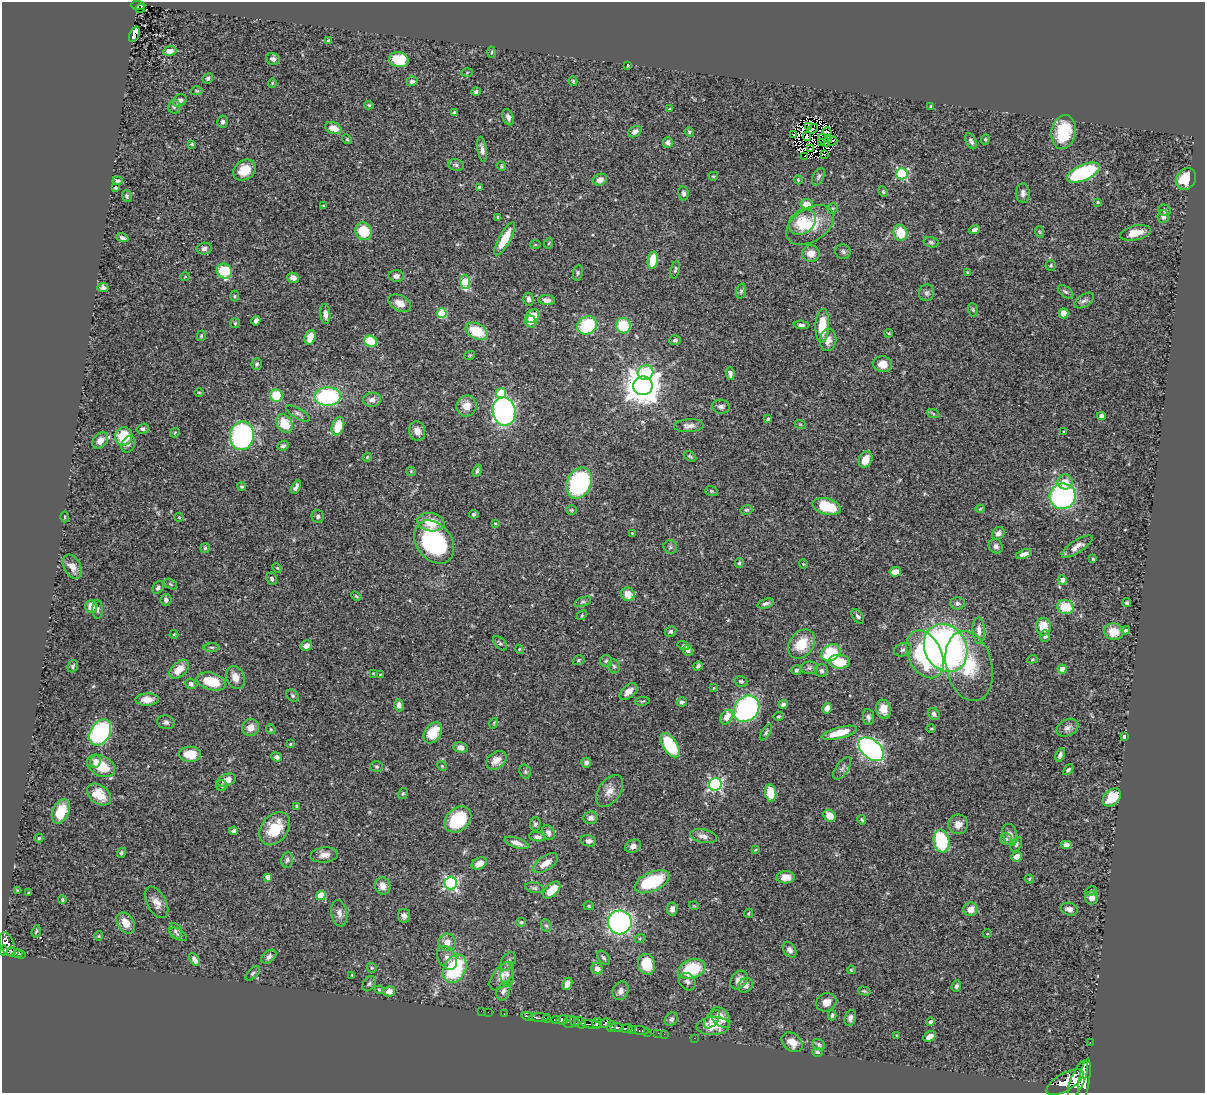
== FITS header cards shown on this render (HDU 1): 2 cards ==
NAXIS1  =                 1203
NAXIS2  =                 1091

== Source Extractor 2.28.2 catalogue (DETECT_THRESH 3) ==
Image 1203 x 1091 px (HDU 1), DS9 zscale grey, 1 PNG px = 1 image px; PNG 1207 x 1095 px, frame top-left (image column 1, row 1091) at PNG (2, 2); each listed source drawn as its Kron ellipse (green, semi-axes under 4 px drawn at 4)
Background 0.608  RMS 0.022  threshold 0.0656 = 3 sigma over >= 5 px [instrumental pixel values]
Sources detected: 431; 4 with non-positive FLUX_AUTO (blend fragments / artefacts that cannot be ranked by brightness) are neither listed nor drawn; the other 427 listed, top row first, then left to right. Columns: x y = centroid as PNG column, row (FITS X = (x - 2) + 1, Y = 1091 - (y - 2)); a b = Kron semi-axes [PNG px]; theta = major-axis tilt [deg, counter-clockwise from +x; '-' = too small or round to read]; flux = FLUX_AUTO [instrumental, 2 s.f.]
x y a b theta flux
138 5 7 4 -2 90
140 8 5 2 - 31
134 34 8 4 67 30
328 40 4 3 - 1.5
170 51 7 4 11 8.7
492 52 5 3 - 1.8
273 59 7 6 - 4.8
399 60 10 7 -12 51
628 66 3 2 - 1.3
467 72 5 3 - 1.5
208 78 5 5 - 2.8
412 81 5 4 - 3.7
573 81 5 3 - 2.5
272 83 5 3 - 1.1
197 91 6 4 -1 1.7
476 91 5 4 - 3
180 100 7 5 35 7.3
369 105 5 4 - 1.8
174 106 7 6 - 3.7
931 106 4 3 - 1.6
670 109 3 3 - 1.4
454 112 3 3 - 1.9
508 117 8 5 -70 5.9
222 122 6 5 - 3.9
808 126 3 2 - 2
333 128 8 5 -19 15
813 129 6 2 36 0.4
635 132 7 5 31 7.1
689 132 5 4 - 2
827 132 4 2 - 1.5
1063 132 17 12 80 62
793 134 2 2 - 0.6
807 136 4 3 - 1.2
347 139 5 4 - 1.9
828 139 2 2 - 0.8
985 139 5 4 - 1.9
824 140 7 3 -57 2.2
832 141 5 2 - 2.6
971 141 8 5 -65 4.7
668 143 5 5 - 5.6
821 143 2 2 - 0.65
192 144 4 3 - 1.8
482 149 13 4 -81 6.1
810 149 3 2 - 1.1
824 154 3 2 - 0.81
805 156 3 2 - 2.7
456 165 8 5 -17 3.7
501 166 5 4 - 1.7
244 170 12 9 36 26
1083 173 18 7 23 180
902 174 5 5 - 140
713 176 5 3 - 1.8
818 177 9 5 61 3.4
1186 179 11 9 54 41
600 180 7 5 26 9.2
798 180 5 3 - 1.6
117 181 5 3 - 3.2
115 188 4 3 - 1.8
479 188 4 3 - 4.4
883 192 6 4 -64 1.8
683 193 7 5 -81 3.9
1023 193 10 6 -87 5.9
127 196 6 4 -73 3.3
1098 202 3 3 - 1.7
807 204 6 5 - 19
323 206 3 3 - 1.3
832 208 5 5 - 2.1
1165 210 6 5 - 3.9
1163 216 6 6 - 7.1
498 217 3 3 - 1.9
802 222 14 11 40 45
810 225 26 16 33 46
974 230 5 4 - 4.8
364 231 9 8 - 49
1040 232 6 3 -70 1.7
900 233 8 7 - 33
1135 233 15 7 12 20
122 238 6 3 -20 4.1
505 239 18 6 61 40
931 242 7 5 -15 3.2
549 243 6 3 70 1.7
535 244 5 3 - 1.4
204 249 7 6 - 5.4
843 252 8 7 - 3.8
811 253 9 8 - 14
653 260 9 5 80 36
1051 265 5 5 - 1.7
675 270 9 3 76 2.2
224 271 8 7 - 60
967 272 3 2 - 1.2
578 273 8 5 80 2.8
396 276 7 6 - 5.9
185 277 5 3 - 1.3
293 278 6 5 - 7
465 282 7 5 -87 55
103 287 5 4 - 3.7
741 291 7 4 74 3
1065 292 9 5 -36 3.2
927 293 8 7 - 4.3
235 296 5 3 - 1.6
528 299 6 5 - 4
547 300 8 5 -7 6.5
1084 301 11 6 32 5.7
400 303 12 7 -28 13
973 310 7 5 -72 2.4
442 313 5 5 - 65
1063 313 5 5 - 13
325 314 10 5 -84 6.8
533 316 7 6 - 33
256 321 5 4 - 5
531 321 6 5 - 8.5
235 323 5 5 - 1.8
587 325 10 8 30 77
801 325 8 4 -4 3.8
623 326 8 7 - 51
822 326 17 7 87 37
477 331 12 7 -27 46
889 333 4 3 - 1.5
201 336 5 4 - 1.6
310 337 7 5 72 21
675 340 6 5 - 3.7
828 340 11 8 82 10
370 341 6 5 - 54
470 355 5 3 - 1.6
257 364 6 5 - 2.6
882 364 9 8 - 14
645 372 8 7 - 57
730 373 6 4 -83 6.6
643 386 10 9 - 3400
199 392 5 3 - 1.4
501 393 5 5 - 61
276 396 6 6 - 49
328 397 13 9 4 170
372 400 9 7 7 7.9
467 406 10 10 - 16
721 407 9 7 -7 5.1
504 411 14 11 -81 450
933 413 6 4 -21 2.2
298 414 13 5 -30 4.9
1101 416 4 4 - 7.5
768 419 4 4 - 2.1
285 424 10 7 -55 34
800 424 6 3 -18 1.6
338 426 9 6 73 31
689 426 15 6 3 7.8
143 429 6 5 - 3.7
417 431 10 8 -74 9.7
1064 432 3 3 - 1.6
175 433 5 3 - 1.3
124 436 9 8 - 47
242 436 14 12 79 330
100 440 9 6 49 11
128 444 9 6 62 4.1
283 446 6 4 22 3.6
690 456 7 4 -31 2
367 457 4 4 - 1.5
865 460 8 6 62 18
411 471 5 4 - 1.5
477 471 6 4 69 2.9
1065 482 8 7 - 15
579 483 16 12 65 180
242 486 4 4 - 2.1
296 487 7 4 61 5.2
711 491 6 5 - 2.6
1063 496 13 12 - 270
827 506 14 8 -14 55
980 509 4 4 - 1.4
571 510 5 5 - 2.1
746 510 6 4 14 2.2
474 514 4 4 - 3.2
318 516 6 6 - 3.4
65 517 5 3 - 1.4
179 517 5 3 - 1.1
431 522 14 9 -9 30
495 523 3 2 - 1.3
632 533 3 3 - 1.3
998 533 7 5 46 7.5
434 542 24 17 -52 170
996 546 7 6 - 5.3
1077 546 18 6 33 9.8
670 547 7 6 - 3.2
205 548 5 5 - 2
1024 554 8 4 19 6.6
1093 559 4 3 - 1.6
739 563 5 4 - 2.2
803 564 5 3 - 1.3
72 567 13 8 -61 15
277 568 5 4 - 1.5
895 572 6 4 8 16
272 579 6 5 - 3.5
1062 580 5 4 - 7.3
170 584 7 4 -28 2.5
158 587 7 5 56 3.5
628 594 7 6 - 16
356 596 5 3 - 1.7
166 600 6 5 - 5.1
583 602 9 4 20 3.4
766 603 8 4 17 4.2
957 603 7 6 - 4.6
1127 603 4 4 - 2.6
91 606 6 6 - 15
1065 607 8 7 - 39
98 609 9 5 90 3.5
582 615 5 4 - 1.6
858 616 8 5 -51 3.6
1043 627 9 7 -88 22
1126 630 4 4 - 3.1
671 631 6 5 - 3.1
979 631 13 6 -87 8.3
1114 632 9 8 - 23
174 634 4 4 - 1.6
1045 636 6 5 - 3.5
500 643 8 5 -46 3.2
801 644 16 12 53 35
306 646 6 5 - 6.9
683 646 6 4 -17 2.3
212 647 8 4 0 2.8
946 648 25 20 -60 560
519 649 4 3 - 1.3
688 650 5 5 - 7
903 650 9 6 19 4.1
831 653 10 8 34 77
925 654 25 16 -63 170
1032 659 5 4 - 1.5
579 660 6 4 18 2.5
606 661 6 6 - 3.2
839 662 11 7 -6 42
73 666 6 5 - 2.8
614 666 7 6 - 3.1
698 666 5 4 - 3.2
969 666 36 23 -76 66
809 668 8 6 -1 3.9
179 669 11 7 44 20
1062 669 4 4 - 15
796 670 5 5 - 2.9
822 671 6 6 - 3.8
373 673 3 3 - 1.2
380 675 4 4 - 1.4
235 677 12 9 -66 14
211 681 15 8 -15 44
741 681 6 5 - 3.3
191 684 6 5 - 3.9
714 688 4 3 - 1.3
628 692 10 6 42 12
292 696 7 5 -41 2.5
147 699 12 6 2 13
642 701 7 3 9 1.9
682 702 5 4 - 3.2
783 704 5 3 - 3.6
399 705 6 4 -75 5.1
827 708 5 4 - 8.5
746 709 14 11 49 310
883 709 9 7 -79 17
934 714 6 5 - 4
778 716 5 4 - 1.8
727 717 8 5 62 18
868 717 8 5 -83 4.2
166 722 9 7 -10 4.8
494 723 5 3 - 1.4
251 727 8 8 - 13
1067 728 11 8 29 7.3
271 729 5 4 - 1.7
931 729 4 3 - 1.4
100 732 14 9 59 260
766 732 9 4 59 2.6
433 733 11 8 55 43
839 733 18 5 15 28
1124 736 3 3 - 2.1
290 744 3 2 - 1.3
670 745 13 7 -57 75
461 748 7 5 -10 7.3
871 749 14 9 -40 480
190 754 11 7 -1 31
1060 755 7 4 68 4.3
277 757 5 4 - 5.2
496 760 11 8 36 14
95 762 6 5 - 8.6
586 763 5 5 - 4.6
101 766 15 10 -27 40
442 766 5 4 - 1.7
377 767 6 5 - 2.7
842 768 13 6 55 5.1
1068 770 6 4 46 3.4
525 772 7 5 -70 3
227 780 10 6 21 12
715 784 6 6 - 280
222 786 5 5 - 2.6
610 791 18 10 55 14
403 793 6 4 57 2.4
770 793 9 5 -79 33
99 794 13 9 -38 26
1112 797 10 7 43 34
297 806 3 3 - 2
61 811 13 8 64 38
829 816 6 5 - 19
591 818 7 6 - 6.5
458 819 15 11 42 72
862 820 5 3 - 2
535 824 7 5 83 2.8
958 824 10 9 - 13
275 829 18 13 51 45
234 831 4 4 - 3.3
548 833 8 6 -56 6
1010 835 11 7 -72 7.7
703 836 13 6 -11 7.9
537 837 8 4 -7 4.9
39 838 4 4 - 1.6
1006 839 6 6 - 3.3
588 841 8 5 -11 5.8
942 841 11 8 -79 100
516 843 12 5 -17 8.6
1016 844 8 5 60 3.2
1067 845 6 4 0 6.6
633 846 8 6 22 6.3
755 850 4 3 - 1.5
121 853 5 4 - 2.7
324 855 14 7 6 10
1017 857 5 5 - 12
287 860 8 6 81 4.2
479 863 8 5 27 14
546 863 14 7 34 15
268 877 4 4 - 10
786 877 9 6 3 12
1029 879 4 4 - 1.7
652 882 19 9 24 87
451 883 6 6 - 260
382 886 8 7 - 11
534 888 9 5 -11 3.5
18 890 4 2 - 1.5
552 890 10 6 44 29
1091 891 6 4 28 2.2
29 893 3 3 - 2.3
321 896 5 4 - 44
1092 898 6 6 - 9.4
62 900 4 3 - 2
156 902 17 9 -61 13
589 906 5 4 - 2.2
694 906 5 3 - 1.1
672 909 6 5 - 7.5
971 909 7 7 - 14
1069 909 8 6 -18 7.7
339 913 13 8 -80 8.5
748 913 5 3 - 1.3
404 916 7 6 - 5.3
521 922 5 4 - 2.4
620 922 12 12 - 390
126 923 11 8 -54 17
546 926 6 5 - 2.1
36 931 6 3 72 2.1
175 931 8 6 -79 4.1
178 934 9 5 -33 3.4
987 934 4 3 - 1.2
99 936 5 4 - 1.5
640 938 5 3 - 1.6
447 942 9 8 - 13
7 944 12 7 -72 600
3 950 5 4 - 260
790 950 8 6 -56 6.1
11 952 4 3 - 69
18 954 5 3 - 110
22 955 3 3 - 29
269 957 9 5 38 4.8
447 958 13 9 -58 11
604 958 8 5 -50 3.3
194 960 7 4 -59 7
508 961 10 6 56 5.4
646 964 10 8 -75 50
372 968 5 5 - 1.8
455 969 15 11 61 120
597 969 6 5 - 8.9
692 969 14 9 19 76
851 970 4 3 - 1.3
253 973 9 4 45 2.8
507 974 12 6 -83 6.6
352 975 4 4 - 1.3
502 976 16 9 54 13
739 980 10 7 54 10
687 982 9 7 -56 5.3
369 984 8 6 56 3.5
567 984 6 4 65 11
745 985 8 6 43 7.7
956 986 6 4 69 3.2
379 990 4 4 - 1.5
389 991 6 5 - 8.3
503 991 10 6 67 4.9
621 991 9 7 66 8.3
864 991 6 3 -15 1.9
826 1002 10 9 - 10
481 1011 2 2 - 3.3
488 1012 2 2 - 7.8
504 1014 2 2 - 6.4
832 1015 5 3 - 2.2
527 1016 6 3 -26 83
539 1017 10 4 0 390
721 1017 12 8 -50 17
850 1018 8 5 73 4.9
547 1019 4 3 - 290
671 1019 7 6 - 3.7
712 1019 11 6 52 7
556 1020 4 3 - 140
562 1020 6 4 9 700
569 1022 6 5 - 150
574 1022 5 4 - 110
931 1022 4 3 - 3.5
580 1023 6 5 - 250
597 1023 5 5 - 160
605 1023 6 3 30 180
591 1024 10 3 -6 310
713 1026 16 9 4 25
612 1027 5 4 - 120
617 1028 7 3 1 540
627 1028 6 3 17 520
631 1029 3 3 - 120
639 1030 10 3 -7 81
647 1032 2 2 - 13
658 1033 2 2 - 9.2
664 1034 2 2 - 9.2
897 1036 3 2 - 1.6
930 1036 7 5 29 7.8
694 1038 2 2 - 8.4
792 1042 11 8 -39 16
1090 1042 2 2 - 6.6
819 1045 7 5 -34 3.4
817 1052 5 4 - 3.4
1078 1079 20 7 67 2900
1084 1080 22 5 80 2500
1065 1082 21 8 30 2600
At the frame edge (FLAGS 8, measured only in part): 1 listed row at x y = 3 950
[4 non-positive-flux detections neither listed nor drawn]